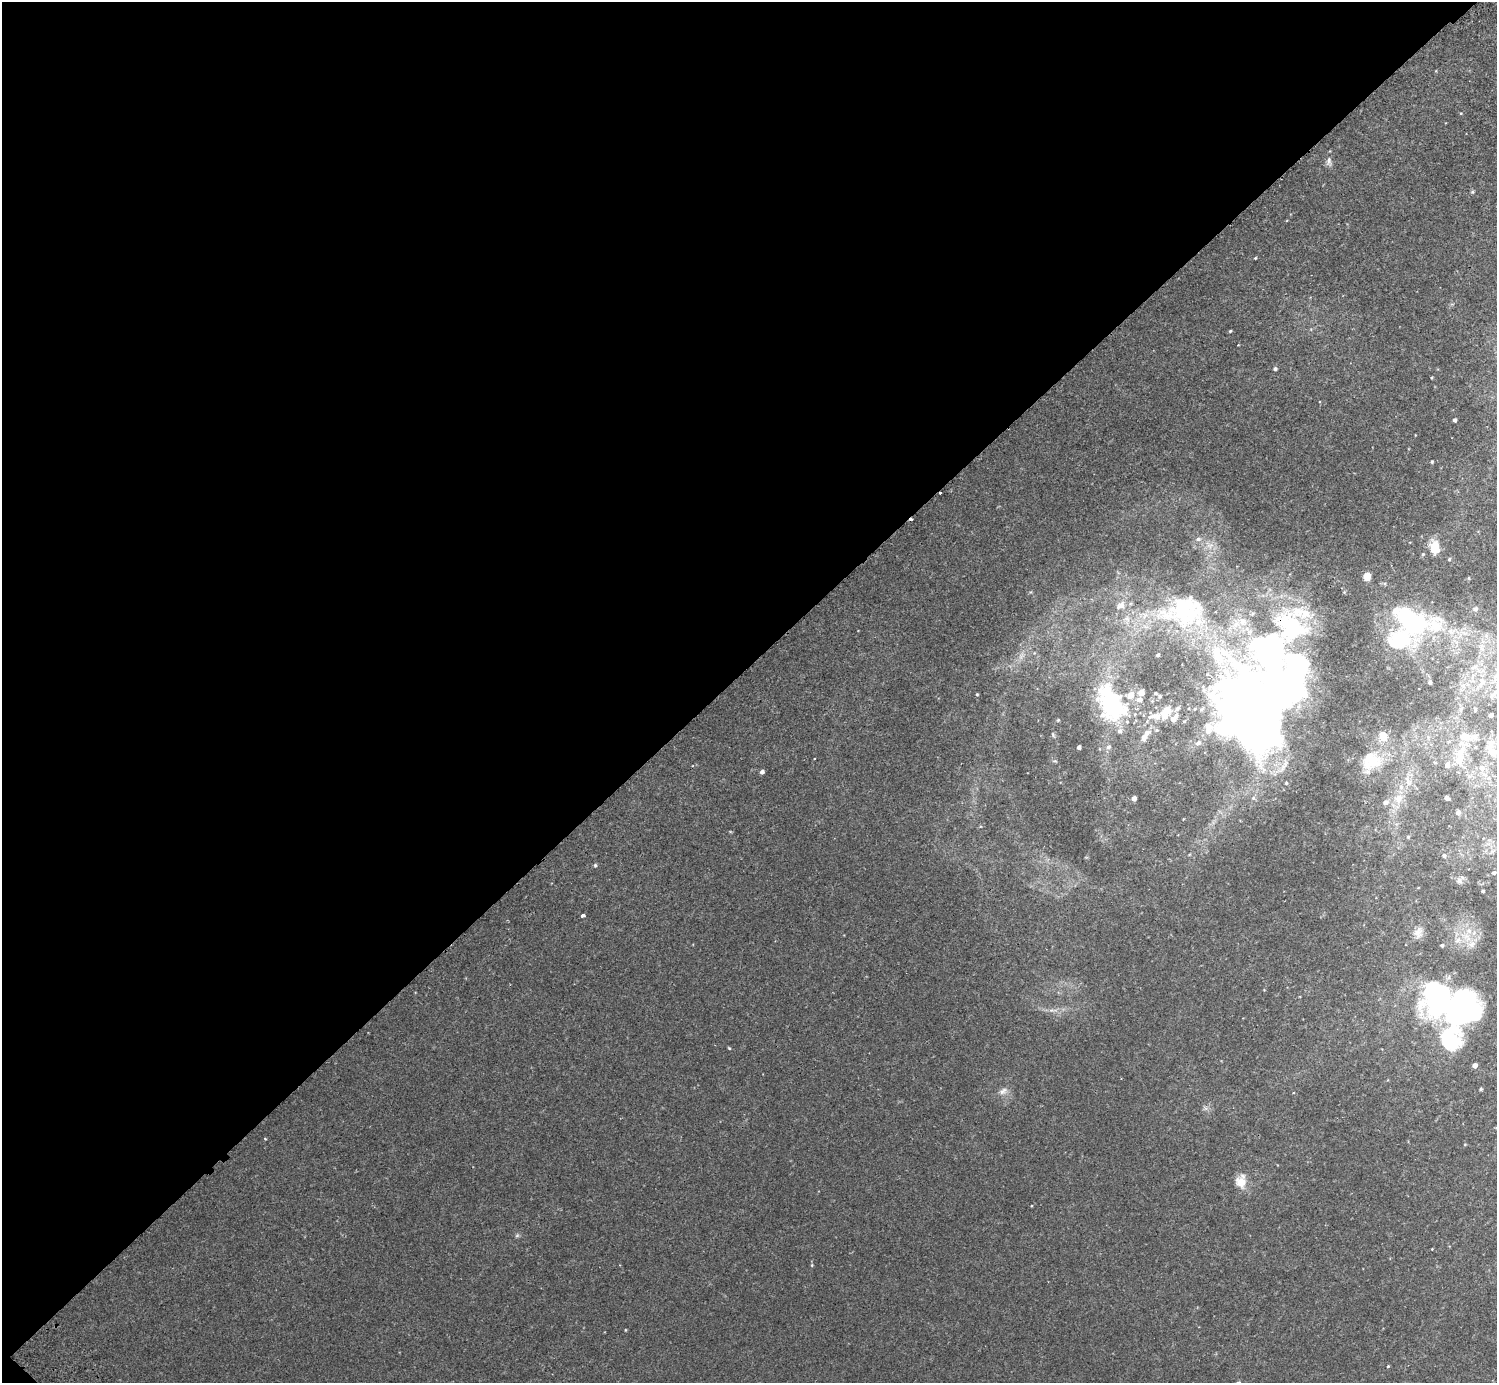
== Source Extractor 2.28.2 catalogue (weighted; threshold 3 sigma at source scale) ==
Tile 5 of 4 x 4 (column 1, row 2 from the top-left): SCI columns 44-1538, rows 2967-4347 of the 6070 x 6072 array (HDU 1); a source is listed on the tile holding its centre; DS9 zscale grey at full resolution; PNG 1499 x 1385 px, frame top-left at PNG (2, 2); no overlay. Shown black and unused: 48% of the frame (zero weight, under 2 of 3 exposures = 3% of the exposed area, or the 3 px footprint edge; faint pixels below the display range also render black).
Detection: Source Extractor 2.28.2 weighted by HDU 2 'WHT'; one run over the whole footprint, this tile lists its part. Background 0.00818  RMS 0.0055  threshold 0.0245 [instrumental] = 3 sigma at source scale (4.5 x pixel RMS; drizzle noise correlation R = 1.50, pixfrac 1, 0.05/0.05 arcsec/px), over >= 5 px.
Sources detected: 123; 2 too faint to see at this stretch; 8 inside a brighter object's white glare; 2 cosmic-ray / hot-pixel residue — not listed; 26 inside a brighter listed object's ellipse — not listed separately; the other 85 listed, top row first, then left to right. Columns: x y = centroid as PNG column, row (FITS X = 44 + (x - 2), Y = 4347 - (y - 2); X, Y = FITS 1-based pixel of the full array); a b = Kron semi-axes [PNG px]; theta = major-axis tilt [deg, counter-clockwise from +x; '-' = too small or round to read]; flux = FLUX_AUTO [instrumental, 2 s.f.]
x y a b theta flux
1461 113 5 3 - 0.42
1329 161 14 7 -89 2.2
1472 192 5 5 - 0.65
1255 258 4 3 - 0.52
1230 331 3 3 - 0.61
1275 369 4 4 - 1.1
1431 378 3 3 - 0.5
1454 420 4 3 - 1.6
1432 462 3 3 - 0.67
1198 539 8 6 0 1.7
1210 545 13 9 -22 4.7
1435 548 14 10 -78 8.7
1423 554 4 4 - 0.61
1449 559 3 3 - 0.67
1367 576 7 7 - 4.4
1469 578 3 2 - 0.37
1031 592 5 4 - 0.56
1121 605 15 9 37 3.8
1475 609 5 4 - 1.2
1186 610 54 49 6 71
1410 620 52 30 -42 76
1243 622 13 13 - 8
1291 628 50 42 71 77
1482 649 9 6 -54 2
1158 655 3 3 - 0.89
1430 682 5 4 - 1.4
1482 683 14 7 68 3.6
1141 693 5 5 - 4.1
1155 693 4 3 - 0.71
977 694 4 3 - 0.56
1160 696 5 4 - 0.77
1108 699 48 32 -84 48
1167 710 5 5 - 16
1475 710 4 3 - 0.8
1254 711 79 67 -56 540
1491 715 4 4 - 3
1155 716 34 12 11 11
1058 720 4 4 - 0.58
1157 730 6 4 -18 0.8
1146 733 12 7 40 3.3
1053 735 9 4 -64 0.9
1079 747 4 4 - 1.9
1475 747 5 3 - 0.5
1461 751 24 10 56 9.8
1493 751 16 13 -57 7.2
814 759 3 2 - 0.75
1459 760 5 5 - 11
1055 761 8 3 5 0.61
1373 761 38 21 50 19
1435 763 4 4 - 0.49
1482 768 7 7 - 3.3
762 772 4 4 - 1.9
1408 781 17 7 -66 4.1
1286 783 4 4 - 0.59
1401 787 9 6 -76 2.4
1134 798 4 4 - 3.2
1253 798 6 5 - 1.1
1398 798 10 9 - 5.5
1447 798 5 4 - 2.3
1385 802 6 5 - 2.4
1458 813 5 5 - 2.1
1183 819 3 2 - 0.39
1408 837 4 4 - 0.66
1444 856 5 4 - 1.4
595 865 4 4 - 0.78
1494 873 6 5 - 1.5
1459 881 10 8 -4 2.4
1483 891 3 3 - 0.82
583 915 4 3 - 3.4
1418 933 15 12 58 4.7
1467 937 17 10 -44 8.4
1440 997 53 45 90 99
1053 1010 16 4 4 2.6
729 1048 5 3 - 0.51
1475 1065 4 4 - 3.7
1481 1089 4 4 - 0.65
1003 1091 13 8 30 3
1205 1108 7 4 -71 1.1
265 1139 5 3 - 0.46
1465 1144 4 3 - 0.38
1241 1181 16 12 86 7.6
1432 1249 3 2 - 0.34
812 1265 5 4 - 0.57
625 1330 4 3 - 0.39
1388 1366 3 3 - 0.56
Overlapping masked pixels (flux is a lower limit): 2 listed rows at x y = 1291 628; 1254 711